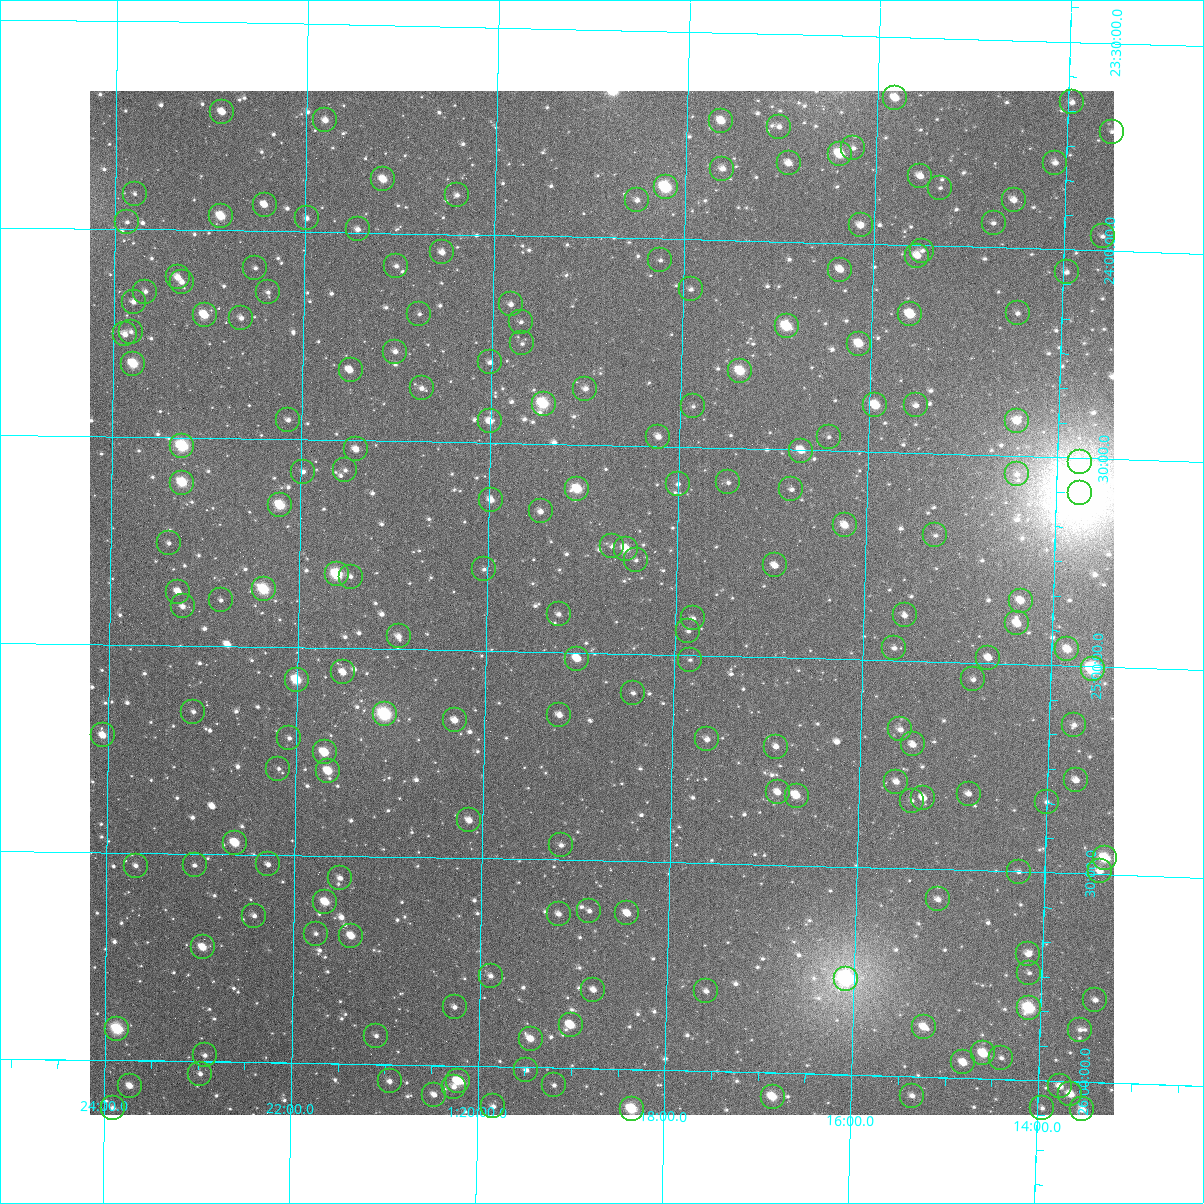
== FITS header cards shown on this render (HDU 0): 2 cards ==
NAXIS1  =                 1024
NAXIS2  =                 1024

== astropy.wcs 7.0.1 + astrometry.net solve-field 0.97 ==
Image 1024 x 1024 px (HDU 0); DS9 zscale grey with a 90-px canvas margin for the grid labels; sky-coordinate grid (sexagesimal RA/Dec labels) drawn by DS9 from the SOLVED WCS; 194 Tycho-2 reference stars matched to detected sources circled (green)
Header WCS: RA---TAN-SIP/DEC--TAN-SIP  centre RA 01:18:47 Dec +24:53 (19.70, +24.88 deg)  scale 8.67 arcsec/px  FOV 147.9' x 147.9'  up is +179 deg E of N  parity flipped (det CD > 0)
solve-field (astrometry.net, Tycho-2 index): VERIFIED the header's WCS against the Tycho-2 star catalogue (verified at 6 index scales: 13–194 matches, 0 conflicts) and refined it, rather than solving blind
Solved WCS: RA---TAN-SIP/DEC--TAN-SIP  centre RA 01:18:47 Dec +24:53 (19.70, +24.88 deg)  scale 8.66 arcsec/px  FOV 147.9' x 147.9'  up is +179 deg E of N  parity flipped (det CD > 0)
The solver's refit moves the header's centre by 2.8 arcsec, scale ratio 0.9995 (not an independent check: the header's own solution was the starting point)
Tycho-2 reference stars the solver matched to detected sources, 194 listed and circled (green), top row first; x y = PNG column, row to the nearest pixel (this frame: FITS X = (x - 90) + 1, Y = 1024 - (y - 91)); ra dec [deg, ICRS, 3 dp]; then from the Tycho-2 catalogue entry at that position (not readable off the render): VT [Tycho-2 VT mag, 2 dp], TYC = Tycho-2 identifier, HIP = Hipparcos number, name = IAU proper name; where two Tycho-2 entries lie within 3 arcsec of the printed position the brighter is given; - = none
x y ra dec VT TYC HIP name
895 98 18.954 +23.647 10.15 1747-2189-1 - -
1072 102 18.489 +23.645 11.40 1747-2137-1 - -
222 112 20.721 +23.715 10.48 1748-1545-1 - -
325 120 20.450 +23.731 10.75 1748-1292-1 - -
721 121 19.409 +23.713 10.23 1747-2103-1 - -
779 127 19.257 +23.724 11.44 1747-1880-1 - -
1112 132 18.382 +23.713 12.06 1747-2022-1 - -
853 148 19.060 +23.770 11.70 1747-2142-1 - -
840 154 19.096 +23.785 9.26 1747-1864-1 - -
789 163 19.230 +23.811 10.88 1747-2216-1 - -
1055 163 18.529 +23.792 10.99 1747-2128-1 - -
722 169 19.403 +23.828 11.30 1747-1960-1 - -
920 176 18.882 +23.833 10.85 1747-2210-1 - -
383 179 20.295 +23.871 9.97 1748-1903-1 - -
666 187 19.551 +23.876 8.43 1748-1864-1 6091 -
940 188 18.830 +23.860 12.04 1747-1434-1 - -
135 194 20.948 +23.915 12.72 1748-946-1 - -
457 195 20.100 +23.905 11.94 1748-1562-1 - -
637 200 19.626 +23.909 11.23 1748-170-1 - -
1014 200 18.635 +23.884 11.08 1747-1934-1 - -
265 205 20.606 +23.937 10.88 1748-1760-1 - -
221 216 20.720 +23.966 9.39 1748-581-1 - -
307 218 20.494 +23.968 11.80 1748-1442-1 - -
127 222 20.967 +23.983 12.15 1748-660-1 - -
994 223 18.687 +23.941 12.27 1747-1670-1 - -
861 225 19.036 +23.956 10.72 1747-2129-1 - -
358 229 20.360 +23.992 11.20 1748-1658-1 - -
1103 236 18.399 +23.965 12.05 1747-2068-1 - -
922 251 18.872 +24.012 12.48 1747-1464-1 - -
442 252 20.136 +24.044 11.16 1748-318-1 - -
917 256 18.885 +24.025 10.99 1747-1358-1 - -
660 260 19.561 +24.052 12.19 1748-344-1 - -
396 266 20.256 +24.078 11.93 1748-1514-1 - -
255 268 20.628 +24.090 12.34 1748-990-1 - -
840 270 19.087 +24.063 10.59 1747-1662-1 - -
1067 272 18.490 +24.054 12.34 1747-1298-1 - -
178 277 20.832 +24.114 10.62 1748-313-1 - -
182 282 20.821 +24.126 11.45 1748-734-1 - -
691 289 19.479 +24.120 11.98 1747-1594-1 - -
145 292 20.917 +24.150 11.49 1748-931-1 - -
268 292 20.593 +24.147 11.75 1748-212-1 - -
134 302 20.947 +24.175 11.49 1748-893-1 - -
511 304 19.953 +24.166 11.88 1748-1772-1 - -
1018 313 18.616 +24.156 12.04 1747-1208-1 - -
419 314 20.194 +24.193 11.55 1748-986-1 - -
910 314 18.899 +24.167 9.71 1747-1810-1 - -
205 315 20.760 +24.204 9.58 1748-1062-1 - -
241 318 20.663 +24.210 12.10 1748-209-1 - -
521 322 19.925 +24.207 11.85 1748-494-1 - -
787 326 19.224 +24.203 9.14 1747-1524-1 - -
131 332 20.953 +24.247 11.97 1748-478-1 - -
125 334 20.969 +24.253 11.27 1748-741-1 - -
522 343 19.921 +24.259 11.79 1748-587-1 - -
859 344 19.032 +24.240 9.82 1747-2088-1 - -
395 352 20.255 +24.285 11.39 1748-373-1 - -
490 362 20.005 +24.306 11.91 1748-1222-1 - -
133 364 20.946 +24.324 9.18 1748-675-1 - -
351 370 20.372 +24.331 10.79 1748-522-1 6342 -
740 371 19.343 +24.313 9.29 1747-2110-1 - -
422 388 20.183 +24.372 11.63 1748-772-1 - -
585 389 19.751 +24.366 11.92 1748-857-1 - -
544 404 19.861 +24.403 8.56 1748-18-1 6192 -
875 405 18.984 +24.388 9.71 1747-1398-1 - -
916 405 18.878 +24.385 11.31 1747-1700-1 - -
693 406 19.465 +24.401 12.48 1747-1636-1 - -
288 420 20.535 +24.453 11.64 1748-266-1 - -
490 421 20.003 +24.448 10.82 1748-484-1 - -
1017 421 18.608 +24.416 10.26 1747-1336-1 5803 -
658 437 19.555 +24.477 11.13 1748-171-1 - -
829 437 19.106 +24.466 12.01 1747-1800-1 - -
182 446 20.814 +24.520 8.26 1748-951-1 6472 -
356 449 20.354 +24.521 10.83 1748-596-1 - -
801 451 19.178 +24.502 10.08 1747-1870-1 5965 -
1080 462 18.440 +24.509 11.66 1747-1532-1 - -
345 470 20.382 +24.572 12.96 1748-490-1 - -
303 472 20.493 +24.577 11.67 1748-1126-1 - -
1017 474 18.605 +24.543 12.30 1747-1650-1 - -
728 482 19.368 +24.582 12.30 1747-2215-1 - -
182 483 20.812 +24.608 8.97 1748-526-1 - -
678 484 19.500 +24.589 11.92 1747-2000-1 - -
577 489 19.767 +24.606 9.30 1748-706-1 6163 -
791 489 19.200 +24.595 11.56 1747-1296-1 - -
1080 493 18.437 +24.584 4.79 1747-2263-1 5742 -
491 500 19.994 +24.637 10.71 1748-573-1 - -
280 505 20.552 +24.659 9.04 1748-647-1 - -
541 511 19.863 +24.663 11.23 1748-446-1 - -
845 525 19.057 +24.678 10.33 1747-1660-1 - -
935 535 18.816 +24.696 12.39 1747-1222-1 - -
169 543 20.846 +24.754 11.81 1748-674-1 - -
612 546 19.672 +24.743 11.64 1748-854-1 - -
626 549 19.635 +24.747 9.81 1748-1048-1 - -
636 560 19.608 +24.774 12.65 1748-271-1 - -
775 565 19.239 +24.779 10.94 1747-1300-1 - -
484 569 20.010 +24.804 12.41 1748-756-1 - -
337 574 20.400 +24.823 8.60 1748-387-1 6354 -
351 577 20.363 +24.828 11.16 1748-767-1 - -
264 589 20.593 +24.862 8.71 1748-320-1 - -
178 592 20.819 +24.871 10.83 1748-103-1 - -
221 600 20.706 +24.890 11.85 1748-343-1 - -
1021 601 18.585 +24.848 10.31 1747-1308-1 - -
183 606 20.807 +24.906 11.19 1748-385-1 - -
559 614 19.809 +24.909 11.59 1748-354-1 - -
905 615 18.892 +24.891 11.76 1747-1378-1 - -
693 618 19.453 +24.911 11.87 1747-1570-1 - -
1017 623 18.594 +24.902 10.28 1747-1240-1 - -
688 631 19.464 +24.942 12.08 1747-1418-1 - -
399 636 20.233 +24.970 10.92 1748-49-1 - -
894 648 18.917 +24.970 11.83 1747-2048-1 - -
1067 649 18.457 +24.961 10.05 1747-2226-1 - -
988 658 18.666 +24.987 11.24 1747-1180-1 - -
577 659 19.757 +25.015 10.22 1751-1583-1 - -
690 660 19.458 +25.011 12.04 1750-2148-1 - -
1093 669 18.388 +25.006 7.99 1750-291-1 5718 -
343 672 20.379 +25.058 10.82 1751-1169-1 - -
973 679 18.705 +25.040 11.65 1750-2246-1 - -
297 680 20.502 +25.079 9.13 1751-1639-1 - -
633 693 19.607 +25.094 12.08 1751-1629-1 - -
193 712 20.775 +25.159 11.82 1751-1589-1 - -
385 714 20.265 +25.158 7.93 1751-1027-1 6308 -
559 715 19.802 +25.151 11.12 1751-915-1 - -
455 720 20.080 +25.169 10.93 1751-165-1 - -
1074 725 18.434 +25.142 11.77 1750-2103-1 - -
900 729 18.895 +25.166 11.45 1750-2366-1 - -
103 735 21.014 +25.219 10.34 1751-1501-1 - -
289 738 20.519 +25.219 11.65 1751-495-1 - -
707 739 19.407 +25.202 11.42 1750-2310-1 - -
913 744 18.860 +25.201 10.80 1750-1761-1 - -
776 747 19.224 +25.216 11.30 1750-2344-1 - -
325 752 20.424 +25.252 9.54 1751-1713-1 - -
278 769 20.546 +25.293 11.96 1751-969-1 - -
328 771 20.414 +25.297 9.98 1751-1603-1 - -
1076 780 18.424 +25.275 11.22 1750-2355-1 - -
896 782 18.902 +25.292 10.86 1750-2382-1 - -
778 792 19.216 +25.325 11.29 1750-2331-1 - -
969 794 18.706 +25.317 11.86 1750-2379-1 - -
797 796 19.164 +25.331 10.30 1750-2126-1 5957 -
923 798 18.829 +25.328 10.74 1750-2247-1 - -
912 801 18.860 +25.337 12.17 1750-2236-1 - -
1047 802 18.500 +25.330 12.40 1750-2365-1 - -
469 820 20.036 +25.409 10.65 1751-1951-1 - -
235 843 20.658 +25.473 9.69 1751-1371-1 - -
561 845 19.790 +25.464 12.40 1751-731-1 - -
1105 858 18.339 +25.461 9.00 1750-1262-1 5701 -
268 864 20.569 +25.524 11.40 1751-1871-1 - -
195 865 20.765 +25.529 11.97 1751-209-1 - -
136 866 20.921 +25.531 11.78 1751-1469-1 - -
1100 871 18.352 +25.492 10.88 1750-1011-1 - -
1019 872 18.569 +25.499 12.13 1750-2280-1 - -
340 878 20.377 +25.554 11.73 1751-303-1 - -
938 899 18.782 +25.572 11.33 1750-2288-1 - -
325 902 20.416 +25.612 9.68 1751-47-1 - -
589 911 19.711 +25.621 11.67 1751-1923-1 - -
627 913 19.609 +25.625 10.51 1751-645-1 - -
559 914 19.792 +25.630 11.41 1751-1073-1 - -
254 916 20.604 +25.648 12.03 1751-1839-1 - -
316 934 20.440 +25.688 12.39 1751-1647-1 - -
351 936 20.345 +25.692 9.96 1751-187-1 - -
203 947 20.741 +25.725 10.05 1751-729-1 - -
1028 954 18.536 +25.697 11.38 1750-2147-1 - -
1029 973 18.532 +25.742 12.33 1750-1909-1 - -
491 976 19.970 +25.783 11.99 1751-1971-1 - -
846 979 19.021 +25.769 7.08 1750-2134-1 5914 -
593 990 19.695 +25.810 11.48 1751-395-1 - -
706 991 19.394 +25.807 11.59 1750-2061-1 - -
1095 1000 18.354 +25.802 11.45 1750-1051-1 - -
455 1007 20.066 +25.859 11.84 1751-141-1 - -
1029 1008 18.530 +25.828 8.41 1750-1533-1 5777 -
571 1025 19.754 +25.896 9.76 1751-1633-1 - -
924 1027 18.811 +25.880 10.48 1750-2346-1 - -
117 1029 20.966 +25.925 8.34 1751-103-1 6529 -
1080 1030 18.393 +25.875 11.80 1750-848-1 - -
376 1036 20.274 +25.932 12.22 1751-69-1 - -
531 1039 19.861 +25.932 10.37 1751-503-1 - -
983 1053 18.649 +25.939 9.45 1750-1521-1 - -
205 1055 20.731 +25.985 11.95 1751-1423-1 - -
1001 1058 18.600 +25.948 12.17 1750-1597-1 - -
963 1062 18.701 +25.962 10.35 1750-1755-1 - -
526 1070 19.870 +26.007 11.64 1751-663-1 - -
200 1074 20.743 +26.030 11.61 1751-1475-1 - -
390 1081 20.236 +26.040 11.32 1751-763-1 - -
458 1081 20.053 +26.037 9.59 1751-175-1 - -
554 1085 19.795 +26.042 12.22 1751-253-1 - -
130 1086 20.931 +26.061 10.39 1751-287-1 - -
1060 1086 18.441 +26.013 11.05 1750-837-1 - -
454 1087 20.063 +26.051 11.43 1751-751-1 - -
1070 1094 18.412 +26.031 10.13 1750-918-1 - -
434 1095 20.115 +26.071 11.50 1751-951-1 - -
912 1096 18.836 +26.046 11.63 1750-1821-1 - -
773 1097 19.209 +26.058 9.58 1750-1901-1 - -
493 1106 19.956 +26.096 12.18 1751-997-1 - -
113 1108 20.975 +26.115 11.85 1751-533-1 - -
1042 1108 18.487 +26.066 12.12 1750-2181-1 - -
632 1109 19.585 +26.095 8.89 1751-159-1 6101 -
1082 1109 18.379 +26.067 10.49 1750-473-1 - -